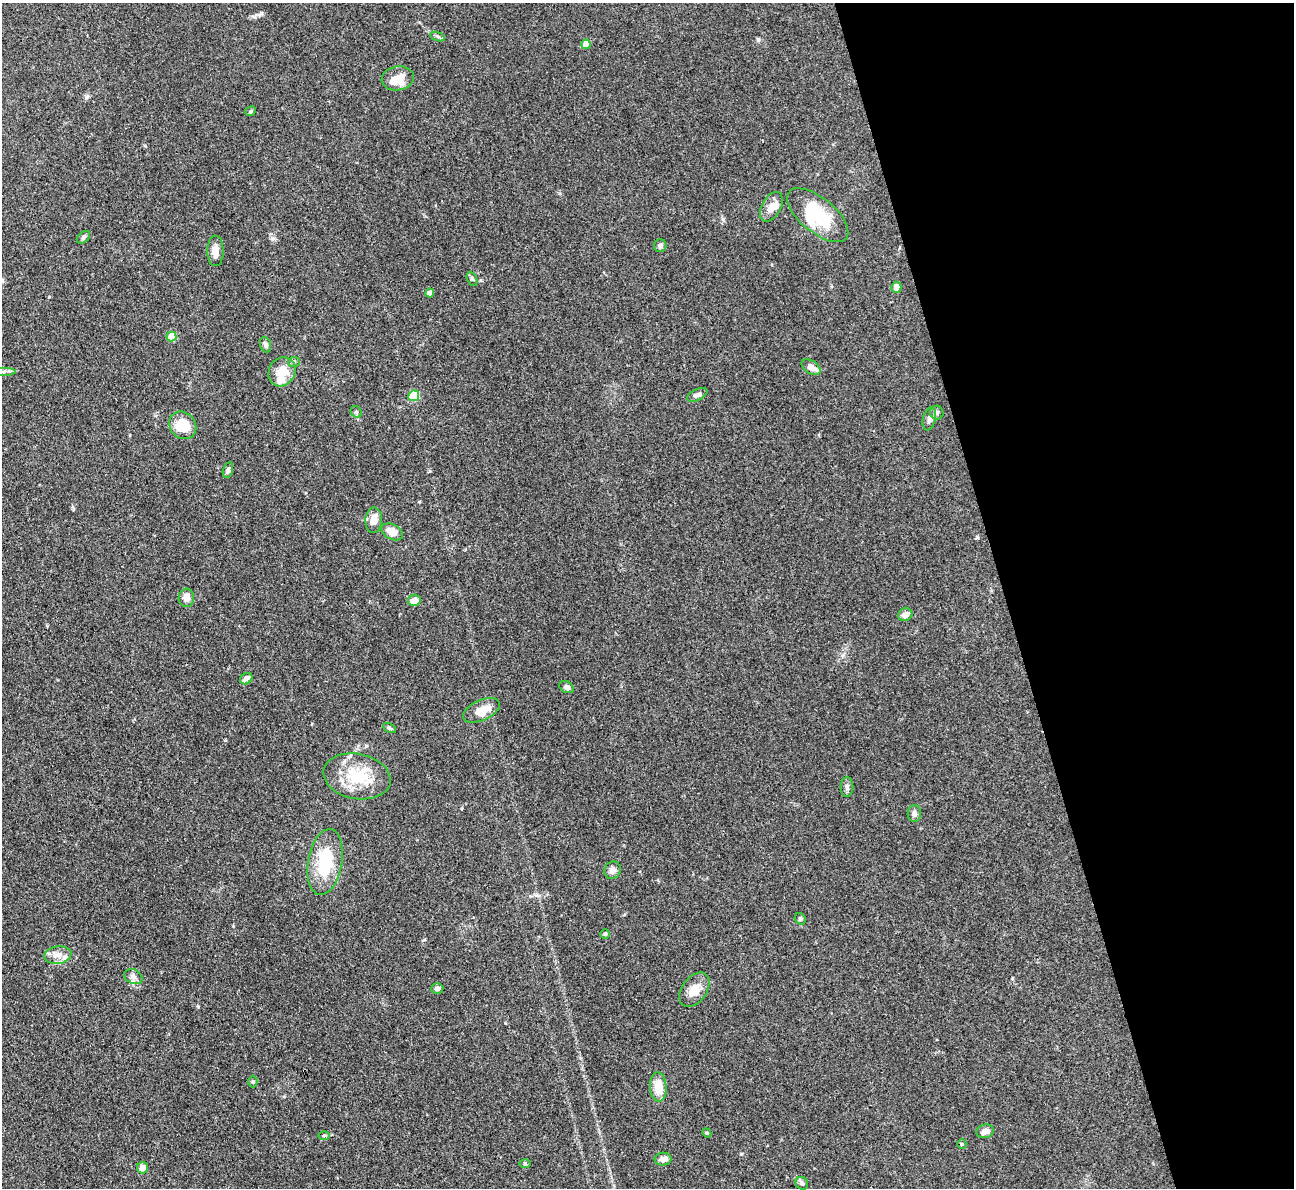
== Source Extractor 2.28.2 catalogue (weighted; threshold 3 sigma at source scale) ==
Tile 12 of 4 x 4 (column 4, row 3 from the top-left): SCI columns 3878-5169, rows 1451-2636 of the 5170 x 5151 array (HDU 1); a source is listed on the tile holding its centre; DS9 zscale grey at full resolution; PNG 1296 x 1190 px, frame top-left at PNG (2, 3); each listed source drawn as its Kron ellipse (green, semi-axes under 4 px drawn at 4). Shown black and unused: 22% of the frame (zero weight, under 3 of 4 exposures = <1% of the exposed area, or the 3 px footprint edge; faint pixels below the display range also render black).
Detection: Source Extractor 2.28.2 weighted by HDU 2 'WHT'; one run over the whole footprint, this tile lists its part. Background 0.105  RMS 0.006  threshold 0.0269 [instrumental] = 3 sigma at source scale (4.5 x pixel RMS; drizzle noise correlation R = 1.50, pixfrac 1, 0.05/0.05 arcsec/px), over >= 5 px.
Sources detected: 60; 1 inside a brighter object's white glare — neither listed nor drawn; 4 inside a brighter listed object's ellipse — not listed separately; the other 55 listed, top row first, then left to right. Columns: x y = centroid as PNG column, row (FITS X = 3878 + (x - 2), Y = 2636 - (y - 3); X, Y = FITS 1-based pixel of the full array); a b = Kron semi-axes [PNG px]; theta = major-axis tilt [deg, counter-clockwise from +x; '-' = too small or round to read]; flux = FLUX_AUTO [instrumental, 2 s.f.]
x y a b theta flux
438 36 8 3 -19 1
586 44 5 4 - 8.1
398 78 16 12 10 8.7
250 111 6 4 26 0.88
771 207 16 9 61 5.4
818 215 37 17 -39 29
83 237 7 5 42 1.2
660 246 6 6 - 1.9
215 251 15 8 -90 5.5
472 279 7 4 -65 1.1
896 287 5 5 - 3.9
430 293 4 4 - 6.1
171 337 5 5 - 16
266 345 8 5 -71 1.7
294 362 6 5 - 1.2
811 367 10 6 -32 4.4
2 371 13 4 0 1.6
282 372 15 13 62 10
697 395 11 5 25 2
414 396 5 5 - 21
356 412 6 5 - 0.99
937 413 7 6 - 1.8
929 419 12 6 76 2.4
183 425 15 12 -49 15
228 470 8 5 77 1.5
374 520 13 8 88 6.3
392 532 11 7 -28 5.9
186 598 9 7 86 5
414 600 6 6 - 5
905 615 7 6 - 4.2
246 679 6 5 - 3.5
566 687 8 5 -30 1.8
481 710 20 10 25 9.2
389 728 7 4 -27 1.1
357 776 34 22 -11 27
847 787 10 6 90 1.8
914 814 8 6 88 1.8
325 862 33 17 80 30
613 870 9 8 - 3.6
800 919 6 5 - 0.92
605 934 4 4 - 0.8
58 955 14 8 8 5.1
133 977 10 7 -25 2.2
437 988 6 5 - 1.8
694 990 19 12 54 7.8
253 1082 6 4 -89 0.82
658 1087 15 8 -86 10
985 1131 9 7 16 2.9
707 1133 5 3 - 0.6
324 1136 6 3 1 0.67
962 1144 5 4 - 0.69
663 1159 8 6 6 2.9
525 1164 5 4 - 0.7
142 1168 5 5 - 3.8
802 1183 7 6 - 1.7
Isophote crosses this tile's border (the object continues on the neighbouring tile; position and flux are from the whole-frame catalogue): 1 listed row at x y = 2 371
Unlisted compact peaks at least as high as the median listed source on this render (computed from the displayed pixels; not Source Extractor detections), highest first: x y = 758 39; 977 537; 259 15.